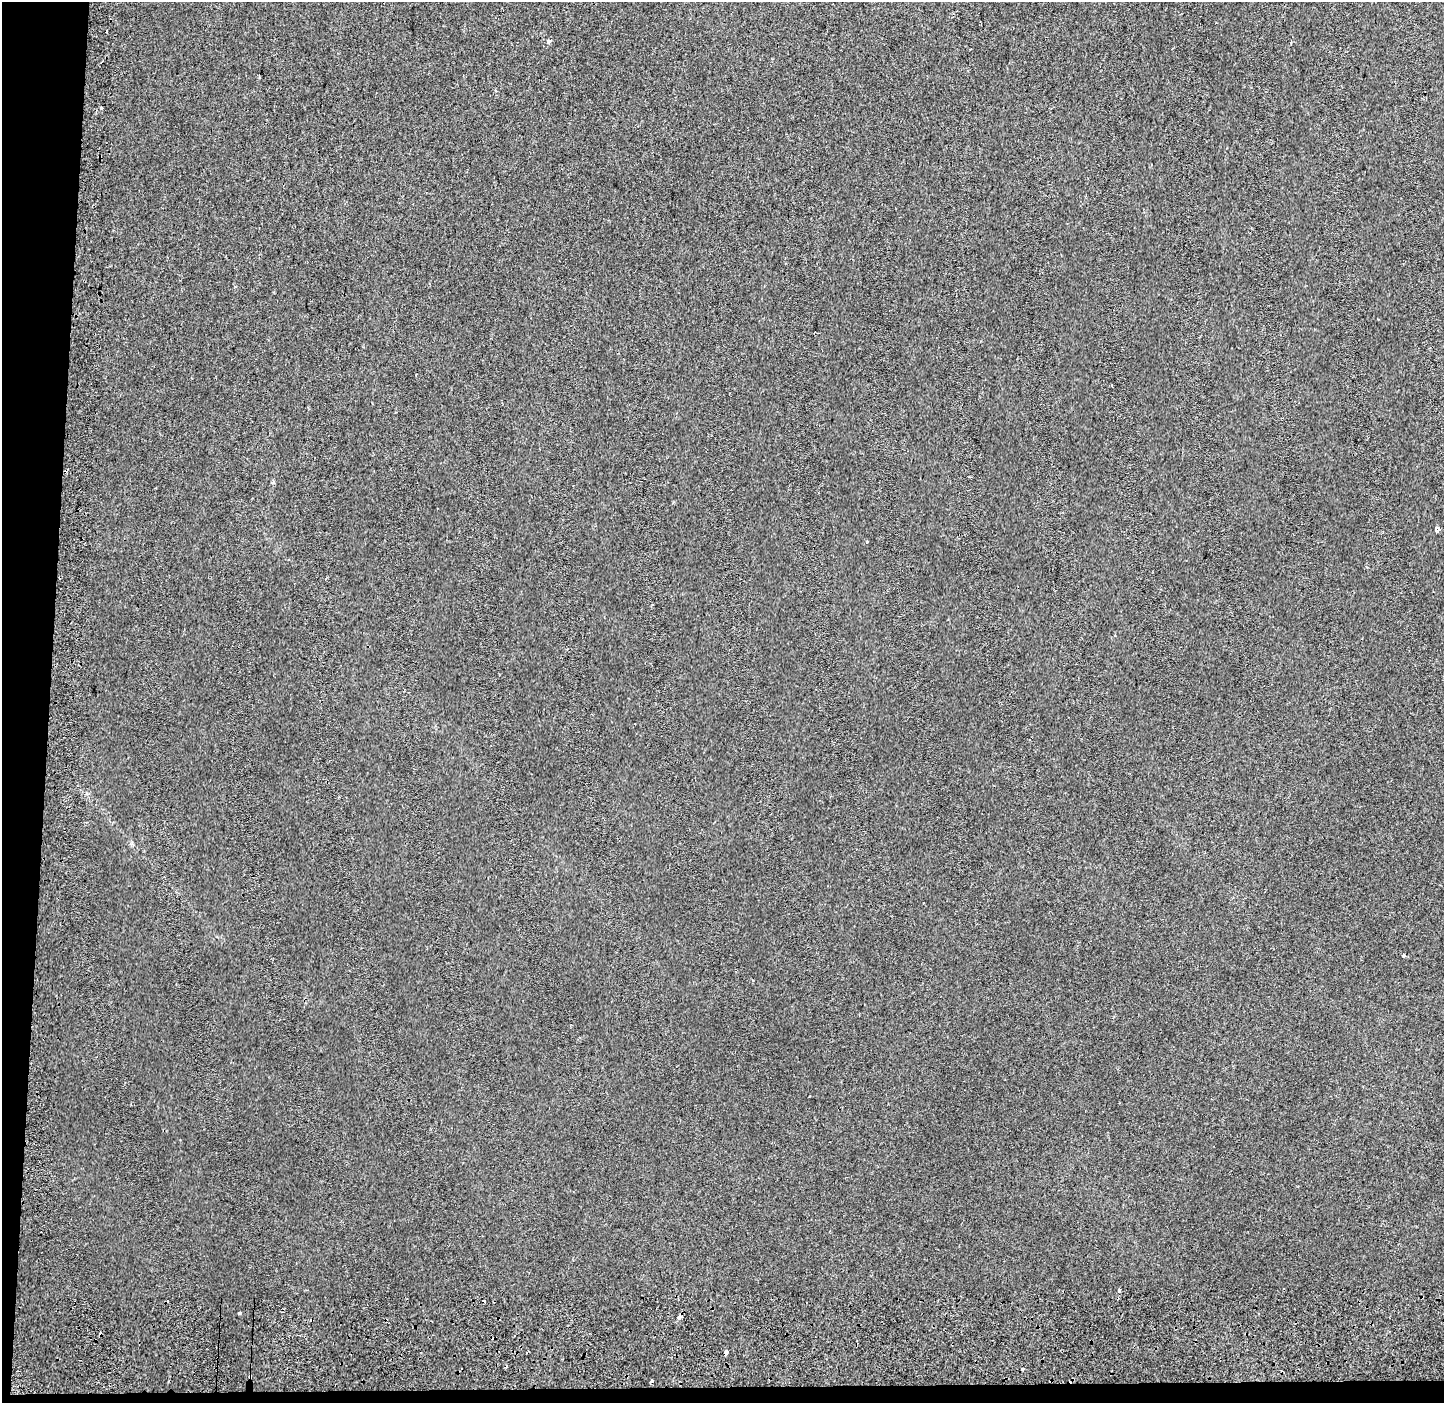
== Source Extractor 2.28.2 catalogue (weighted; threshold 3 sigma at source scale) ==
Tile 7 of 3 x 3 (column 1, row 3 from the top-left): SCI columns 34-1475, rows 286-1686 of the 4400 x 4773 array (HDU 1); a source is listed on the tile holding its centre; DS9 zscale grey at full resolution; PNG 1446 x 1405 px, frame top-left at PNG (2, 2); no overlay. Shown black and unused: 4% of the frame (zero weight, under 2 of 3 exposures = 6% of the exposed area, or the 3 px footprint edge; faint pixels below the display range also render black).
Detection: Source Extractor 2.28.2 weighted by HDU 2 'WHT'; one run over the whole footprint, this tile lists its part. Background 0.0299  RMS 0.007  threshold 0.0315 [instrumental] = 3 sigma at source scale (4.5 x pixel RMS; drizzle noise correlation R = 1.50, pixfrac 1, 0.0396/0.0396 arcsec/px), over >= 5 px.
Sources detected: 16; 6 cosmic-ray / hot-pixel residue — not listed; the other 10 listed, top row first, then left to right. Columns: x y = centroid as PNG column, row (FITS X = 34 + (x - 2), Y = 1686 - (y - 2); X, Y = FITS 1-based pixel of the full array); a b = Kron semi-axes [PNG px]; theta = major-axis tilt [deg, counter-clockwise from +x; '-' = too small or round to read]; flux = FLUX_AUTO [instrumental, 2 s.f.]
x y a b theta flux
549 41 4 3 - 6
101 108 3 3 - 2.7
273 482 5 3 - 0.73
1437 529 5 4 - 10
867 542 3 3 - 1.6
1403 955 4 3 - 1.5
1119 1290 4 3 - 3.4
239 1313 3 3 - 1.2
679 1317 4 3 - 7.6
726 1352 4 3 - 16
Overlapping masked pixels (flux is a lower limit): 2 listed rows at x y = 679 1317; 726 1352